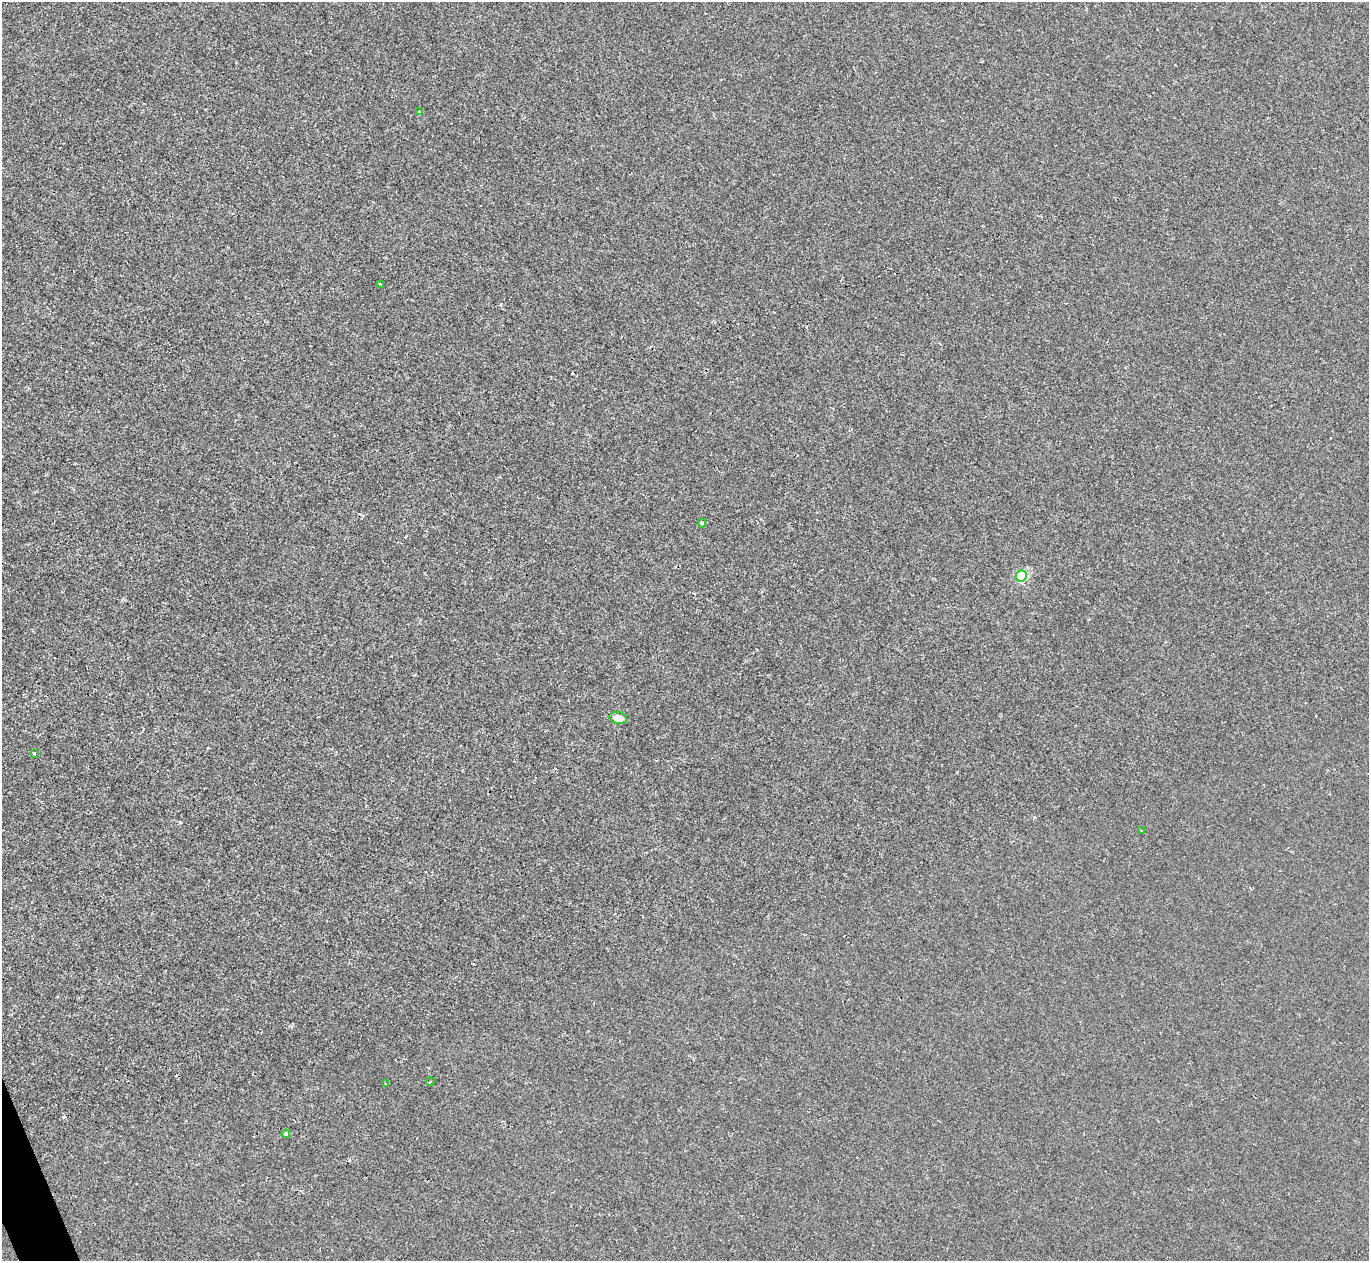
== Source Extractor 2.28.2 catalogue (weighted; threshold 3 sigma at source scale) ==
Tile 7 of 4 x 4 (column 3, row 2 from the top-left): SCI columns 2737-4103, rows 2665-3923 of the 5471 x 5459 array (HDU 1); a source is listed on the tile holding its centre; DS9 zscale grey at full resolution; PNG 1371 x 1263 px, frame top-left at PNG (2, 2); each listed source drawn as its Kron ellipse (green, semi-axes under 4 px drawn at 4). Shown black and unused: <1% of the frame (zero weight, under 2 of 3 exposures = <1% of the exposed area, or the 3 px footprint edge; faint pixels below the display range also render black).
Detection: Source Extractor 2.28.2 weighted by HDU 2 'WHT'; one run over the whole footprint, this tile lists its part. Background -4.43e-06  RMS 0.0032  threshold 0.0146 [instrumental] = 3 sigma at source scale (4.5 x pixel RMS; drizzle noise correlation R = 1.50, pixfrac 1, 0.05/0.05 arcsec/px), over >= 5 px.
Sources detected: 12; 2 cosmic-ray / hot-pixel residue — neither listed nor drawn; the other 10 listed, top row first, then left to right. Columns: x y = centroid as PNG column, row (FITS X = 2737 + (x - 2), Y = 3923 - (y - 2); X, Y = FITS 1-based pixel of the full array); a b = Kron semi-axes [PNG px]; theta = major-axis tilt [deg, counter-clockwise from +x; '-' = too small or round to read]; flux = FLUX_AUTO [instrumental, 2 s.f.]
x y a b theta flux
419 112 3 3 - 0.38
380 284 3 2 - 0.26
702 523 4 4 - 0.44
1021 576 5 5 - 26
618 718 9 6 -10 3.2
34 753 4 4 - 0.3
1142 831 3 3 - 0.33
430 1082 4 3 - 0.31
386 1084 4 3 - 0.48
286 1134 4 4 - 1